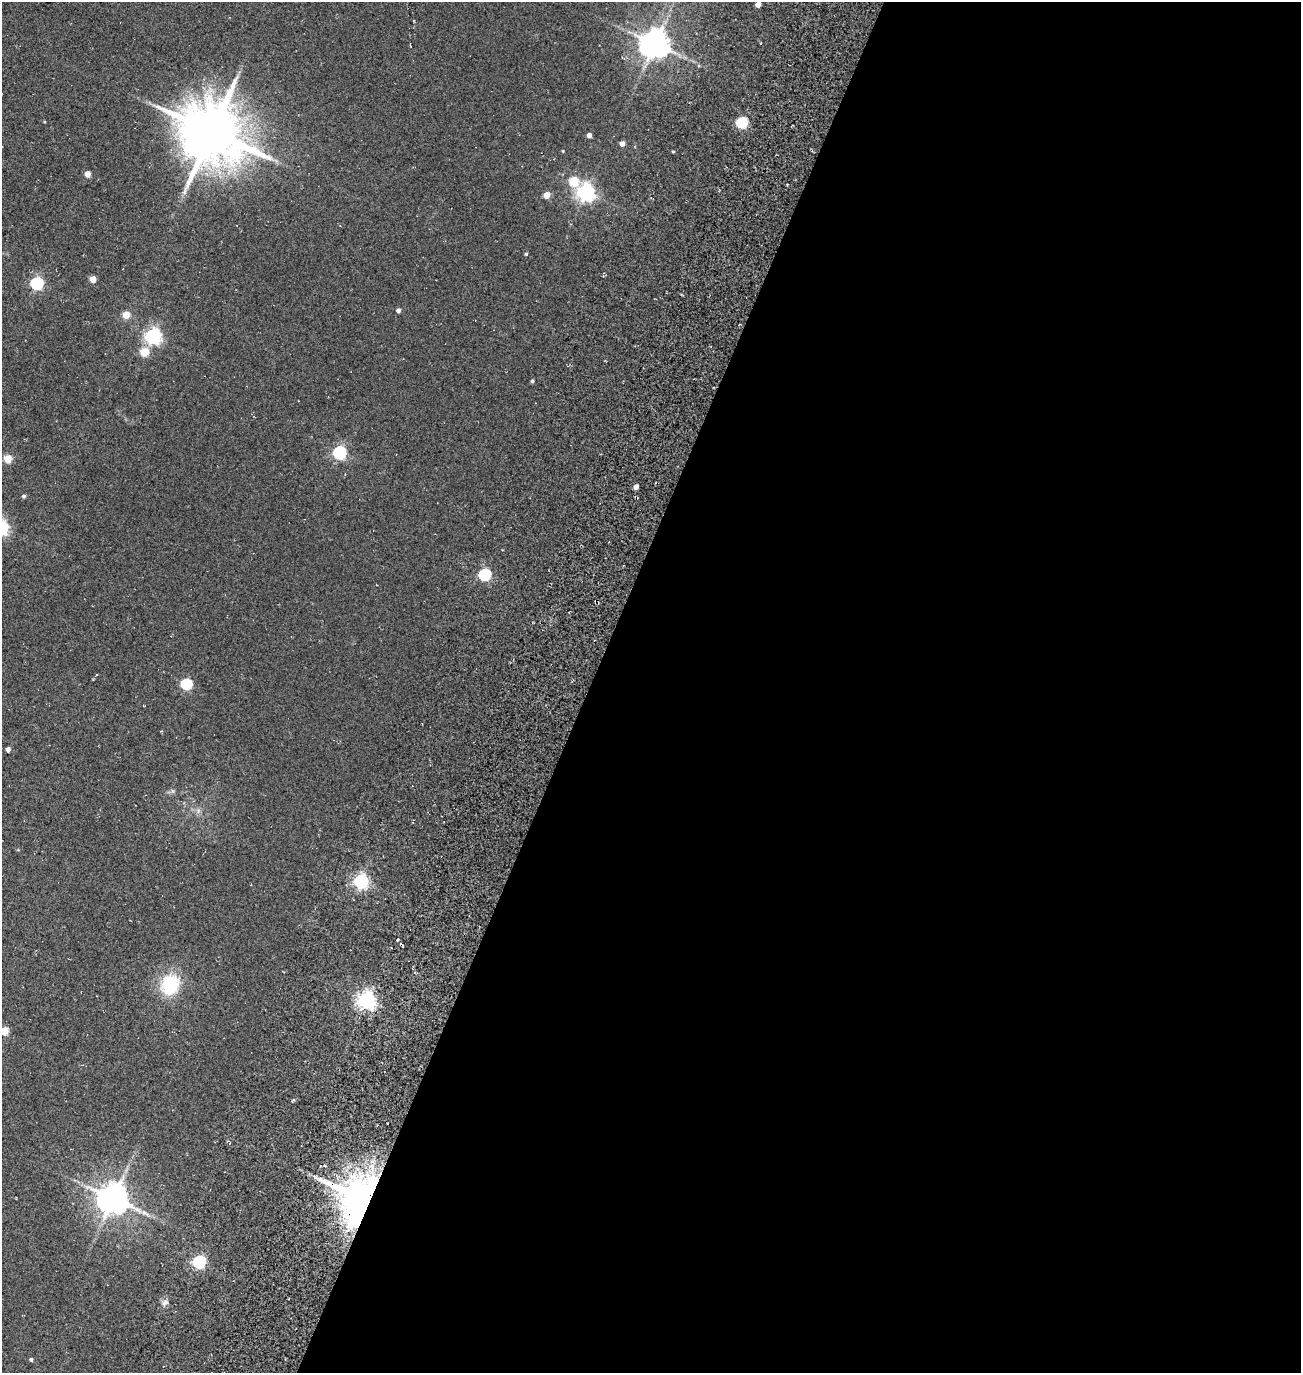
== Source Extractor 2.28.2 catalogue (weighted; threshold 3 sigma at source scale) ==
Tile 12 of 4 x 4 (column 4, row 3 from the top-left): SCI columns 4382-5680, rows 1616-2986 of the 5922 x 5903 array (HDU 1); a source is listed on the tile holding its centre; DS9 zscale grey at full resolution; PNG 1303 x 1375 px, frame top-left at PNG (2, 2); no overlay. Shown black and unused: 55% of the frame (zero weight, under 3 of 5 exposures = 11% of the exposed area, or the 3 px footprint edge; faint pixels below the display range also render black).
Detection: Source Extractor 2.28.2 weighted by HDU 2 'WHT'; one run over the whole footprint, this tile lists its part. Background 0.0815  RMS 0.026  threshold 0.118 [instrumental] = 3 sigma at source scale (4.5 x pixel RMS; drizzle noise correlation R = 1.50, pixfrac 1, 0.05/0.05 arcsec/px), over >= 5 px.
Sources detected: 39; all 39 listed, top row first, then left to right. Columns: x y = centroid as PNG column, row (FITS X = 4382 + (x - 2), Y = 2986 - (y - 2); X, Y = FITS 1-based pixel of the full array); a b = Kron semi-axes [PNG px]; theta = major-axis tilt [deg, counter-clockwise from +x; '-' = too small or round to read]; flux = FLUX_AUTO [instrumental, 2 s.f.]
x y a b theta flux
758 4 4 4 - 19
655 44 8 8 - 3700
698 66 4 3 - 2.8
742 122 6 5 - 180
212 132 18 16 -35 18000
589 135 4 4 - 12
622 143 5 4 - 14
563 151 3 3 - 1.9
673 151 4 3 - 2.5
87 174 4 4 - 27
574 181 5 5 - 93
586 192 6 6 - 1100
547 195 5 4 - 32
526 254 4 4 - 3.1
93 279 5 4 - 37
37 283 6 6 - 380
398 310 4 4 - 8.9
126 315 5 5 - 50
153 336 6 6 - 760
144 352 5 5 - 74
532 381 4 4 - 3.8
340 452 6 6 - 440
8 459 5 5 - 62
636 487 4 4 - 11
24 496 4 4 - 4.8
485 574 6 5 - 290
186 684 5 5 - 240
8 749 4 4 - 11
361 881 6 6 - 560
398 939 3 2 - 2.9
401 944 6 3 -36 3.5
170 985 21 17 62 130
367 1000 7 6 - 1000
4 1031 5 5 - 78
113 1199 9 9 - 4400
360 1200 39 36 88 1200
199 1262 6 6 - 390
165 1303 10 6 24 7.8
31 1359 5 4 - 4.2
Overlapping masked pixels (flux is a lower limit): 1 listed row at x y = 360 1200
Isophote crosses this tile's border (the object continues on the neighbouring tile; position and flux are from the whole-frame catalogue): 1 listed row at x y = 4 1031